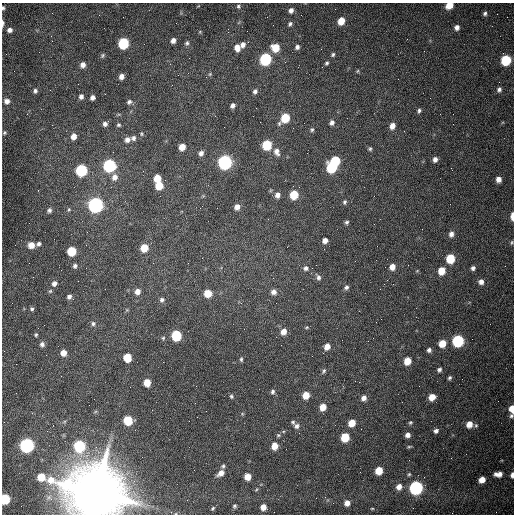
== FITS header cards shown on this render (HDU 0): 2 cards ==
NAXIS1  =                  512 /fastest changing axis
NAXIS2  =                  512 /next to fastest changing axis

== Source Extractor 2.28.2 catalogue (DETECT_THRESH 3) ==
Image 512 x 512 px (HDU 0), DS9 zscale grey, 1 PNG px = 1 image px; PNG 516 x 516 px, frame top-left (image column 1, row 512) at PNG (2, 3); no overlay
Background 1540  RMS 24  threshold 71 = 3 sigma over >= 5 px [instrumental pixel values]
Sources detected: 160; all 160 listed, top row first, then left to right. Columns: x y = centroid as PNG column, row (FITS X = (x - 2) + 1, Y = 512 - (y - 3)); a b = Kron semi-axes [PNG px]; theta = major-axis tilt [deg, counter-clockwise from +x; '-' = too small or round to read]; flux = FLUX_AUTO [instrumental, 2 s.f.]
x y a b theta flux
449 5 6 5 - 2.3e+04
238 6 6 5 - 2.8e+03
3 8 4 3 - 2.3e+03
291 10 6 5 - 6.5e+03
485 13 5 5 - 3.4e+03
341 21 6 5 - 2.3e+04
3 23 7 3 89 4.7e+03
290 24 6 4 61 3.4e+03
457 27 5 5 - 6.6e+03
10 30 6 5 - 6.1e+03
200 32 6 4 -73 1.6e+03
51 36 3 3 - 1.3e+03
173 40 5 5 - 7.0e+03
123 43 7 6 - 1.3e+05
187 43 6 5 - 3.5e+03
243 45 7 6 - 7.4e+03
297 47 6 5 - 4.7e+03
237 48 7 6 - 1.2e+04
275 48 6 6 - 3.3e+04
102 55 7 5 55 2.7e+03
333 55 5 4 - 2.8e+03
265 59 7 6 - 2.0e+05
506 60 6 6 - 1.0e+05
327 63 5 5 - 2.7e+03
83 65 6 6 - 8.0e+03
358 71 5 3 - 1.7e+03
210 74 5 4 - 2.0e+03
121 76 6 5 - 7.5e+03
499 89 7 6 - 4.6e+03
35 91 5 4 - 3.7e+03
255 91 6 5 - 4.7e+03
81 97 6 5 - 4.9e+03
92 97 5 4 - 5.8e+03
7 101 7 6 - 7.1e+03
129 102 6 6 - 4.2e+03
232 106 5 4 - 5.1e+03
419 111 6 4 76 3.5e+03
285 118 7 6 - 6.1e+04
332 122 6 5 - 5.5e+03
105 124 6 6 - 5.2e+03
118 125 5 5 - 2.7e+03
392 126 7 5 70 1.1e+04
293 128 2 2 - 7.3e+02
312 130 5 5 - 2.7e+03
404 131 2 2 - 7.1e+02
4 133 5 5 - 2.2e+03
141 134 6 4 -72 1.9e+03
73 136 7 6 - 1.2e+04
134 138 6 6 - 5.0e+03
127 140 7 6 - 7.4e+03
267 145 6 6 - 8.6e+04
182 147 5 5 - 1.8e+04
370 149 5 4 - 2.4e+03
277 152 11 8 -69 9.4e+03
201 153 6 5 - 5.7e+03
435 159 5 5 - 6.6e+03
335 161 6 6 - 7.4e+04
225 162 7 6 - 4.4e+05
109 166 7 6 - 2.6e+05
331 167 7 6 - 1.2e+05
81 170 7 6 - 2.0e+05
114 177 8 7 - 1.0e+04
157 178 6 5 - 2.6e+04
498 179 6 5 - 9.5e+03
159 185 6 6 - 3.3e+04
277 195 6 6 - 8.2e+03
294 195 6 6 - 4.8e+04
344 202 6 5 - 2.9e+03
95 205 7 7 - 5.4e+05
237 207 6 6 - 9.5e+03
49 210 6 5 - 4.4e+03
69 210 6 4 69 2.2e+03
512 216 7 3 88 1.3e+04
347 222 5 4 - 3.0e+03
451 234 7 5 76 7.3e+03
325 240 5 5 - 8.4e+03
512 242 6 4 83 2.1e+03
39 244 6 5 - 4.1e+03
31 245 6 6 - 1.3e+04
144 248 6 5 - 3.2e+04
71 251 6 6 - 6.6e+04
450 259 6 6 - 5.7e+04
75 266 5 5 - 3.9e+03
392 267 6 6 - 1.1e+04
306 268 7 6 - 5.0e+03
473 268 5 4 - 4.5e+03
417 271 5 3 - 1.2e+03
441 271 6 5 - 2.8e+04
318 277 9 6 -64 4.9e+03
273 278 3 2 - 8.2e+02
481 282 6 6 - 7.8e+03
54 283 6 5 - 6.5e+03
346 287 6 5 - 4.2e+03
50 291 5 4 - 2.0e+03
137 291 6 5 - 1.0e+04
274 292 7 7 - 7.1e+03
208 293 6 6 - 3.2e+04
69 297 5 5 - 4.9e+03
162 300 7 6 - 4.0e+03
32 309 5 4 - 2.8e+03
381 319 2 2 - 7.1e+02
93 324 6 6 - 3.9e+03
307 327 6 3 31 1.7e+03
283 331 8 6 56 1.2e+04
36 335 4 3 - 2.1e+03
176 335 7 6 - 1.0e+05
163 338 5 5 - 2.1e+03
458 341 7 6 - 2.0e+05
442 343 6 5 - 2.8e+04
42 344 6 5 - 5.0e+03
327 347 6 5 - 1.2e+04
429 350 5 5 - 4.6e+03
63 353 5 5 - 1.3e+04
127 358 6 6 - 4.4e+04
241 359 6 4 -82 2.6e+03
407 361 6 5 - 2.4e+04
439 370 5 5 - 4.0e+03
324 371 8 4 57 2.8e+03
449 378 5 4 - 3.1e+03
147 383 6 5 - 2.4e+04
273 392 6 5 - 3.7e+03
306 395 6 5 - 2.4e+04
231 396 5 4 - 2.6e+03
432 397 6 5 - 1.9e+04
364 398 6 5 - 8.0e+03
323 407 6 5 - 2.0e+04
512 409 7 5 -87 1.7e+04
511 416 6 5 - 3.0e+03
128 420 6 6 - 6.0e+04
293 422 6 4 -47 2.8e+03
352 423 6 5 - 2.7e+04
410 423 6 5 - 2.5e+03
469 424 7 7 - 1.7e+04
297 426 7 7 - 5.6e+03
436 431 6 5 - 5.3e+03
278 435 7 5 20 2.7e+03
407 435 5 5 - 7.2e+03
345 437 6 6 - 5.0e+04
27 445 7 6 - 4.2e+05
79 446 7 6 - 1.5e+05
274 446 6 5 - 2.1e+04
409 446 6 3 8 1.9e+03
223 466 5 4 - 2.6e+03
379 470 6 5 - 3.2e+04
221 473 8 5 38 1.1e+04
409 474 5 4 - 2.1e+03
498 474 9 5 3 1.1e+04
512 475 5 3 - 6.3e+03
247 477 5 5 - 1.9e+04
482 480 6 5 - 1.5e+04
399 487 7 6 - 1.1e+04
416 488 7 6 - 3.4e+05
97 492 22 20 -72 1.5e+07
316 498 2 2 - 3.6e+03
5 499 6 5 - 9.5e+04
347 503 6 5 - 1.1e+04
234 506 4 4 - 2.7e+03
263 507 5 5 - 1.3e+04
213 508 5 3 - 2.0e+03
372 508 5 3 - 1.5e+03
At the frame edge (FLAGS 8, measured only in part): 9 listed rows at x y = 449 5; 3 8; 3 23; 512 216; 512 242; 512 409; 512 475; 97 492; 5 499